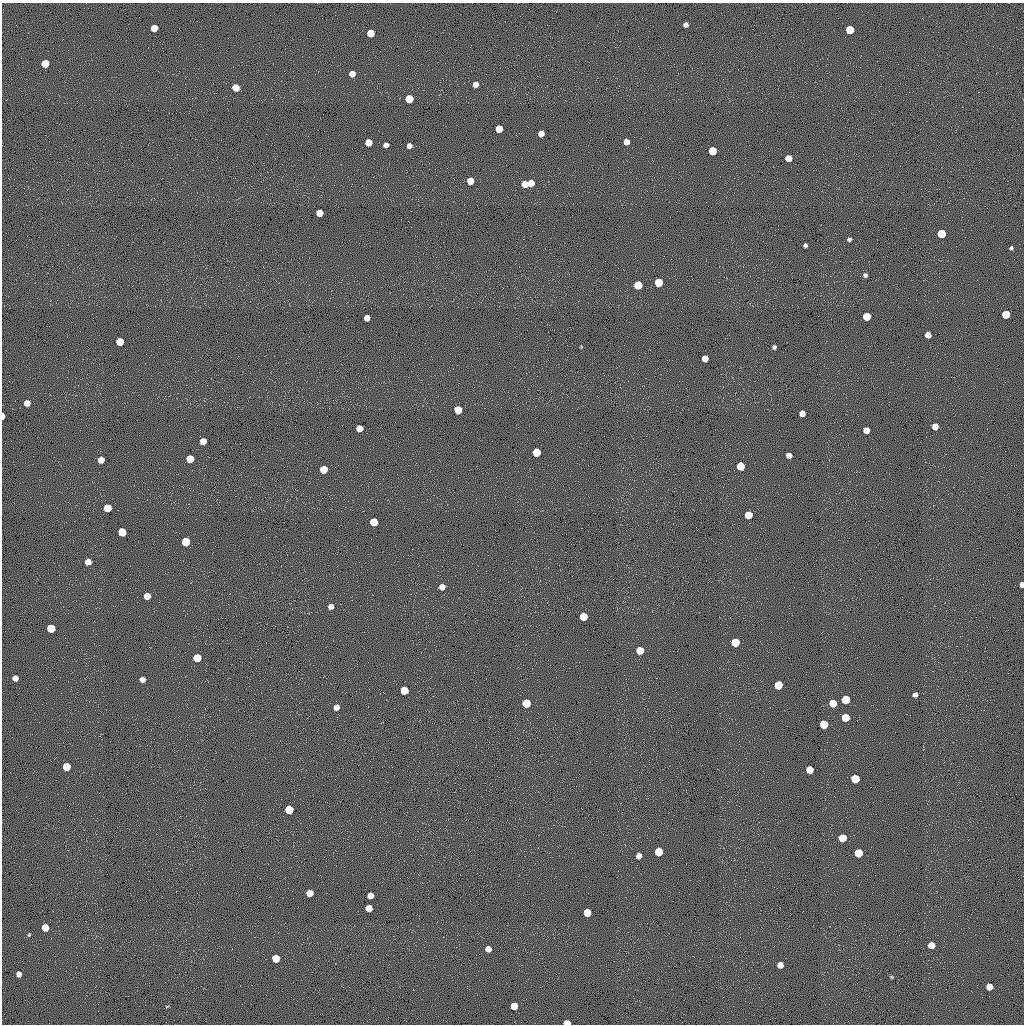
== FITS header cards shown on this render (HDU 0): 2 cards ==
NAXIS1  =                 1022 / length of data axis 1
NAXIS2  =                 1022 / length of data axis 2

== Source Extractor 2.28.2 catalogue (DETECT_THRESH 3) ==
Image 1022 x 1022 px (HDU 0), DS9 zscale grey, 1 PNG px = 1 image px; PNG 1026 x 1026 px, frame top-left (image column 1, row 1022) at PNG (2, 3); no overlay
Background 0.414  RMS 92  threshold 276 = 3 sigma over >= 5 px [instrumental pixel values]
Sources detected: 100; all 100 listed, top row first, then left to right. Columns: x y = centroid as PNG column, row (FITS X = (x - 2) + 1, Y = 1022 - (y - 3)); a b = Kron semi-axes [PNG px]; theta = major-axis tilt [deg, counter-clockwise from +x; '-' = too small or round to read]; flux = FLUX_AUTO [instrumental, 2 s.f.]
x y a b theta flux
686 25 5 4 - 25000
154 28 5 5 - 91000
850 30 5 5 - 190000
370 33 5 5 - 110000
45 63 5 5 - 120000
352 74 5 5 - 50000
475 84 5 5 - 36000
236 88 5 5 - 92000
409 99 6 5 - 160000
499 129 5 5 - 100000
541 133 5 5 - 41000
368 142 5 5 - 84000
626 142 5 5 - 41000
386 145 5 4 - 29000
409 146 5 4 - 31000
712 151 5 5 - 170000
788 158 5 5 - 66000
470 181 5 5 - 66000
531 183 5 5 - 66000
525 184 6 5 - 68000
319 213 5 5 - 80000
941 234 6 5 - 190000
849 239 4 3 - 14000
805 245 4 4 - 14000
1011 248 4 4 - 9900
865 275 4 4 - 14000
659 282 6 5 - 180000
638 285 6 5 - 160000
1006 314 6 5 - 180000
867 316 5 5 - 150000
367 318 5 5 - 46000
928 335 5 5 - 47000
120 342 5 5 - 140000
581 347 4 3 - 5000
774 347 4 4 - 14000
705 358 5 5 - 61000
27 403 5 5 - 49000
458 410 5 5 - 140000
802 413 5 5 - 46000
3 416 5 3 - 47000
935 426 5 5 - 56000
359 428 5 5 - 81000
866 430 5 5 - 52000
203 441 5 5 - 65000
536 452 6 5 - 170000
789 455 5 5 - 37000
190 459 5 5 - 130000
101 460 5 5 - 58000
740 466 6 5 - 160000
323 469 5 5 - 140000
107 508 6 5 - 160000
748 515 5 5 - 140000
374 522 5 5 - 180000
122 532 6 5 - 170000
186 542 6 5 - 190000
88 562 5 5 - 50000
1022 585 5 4 - 31000
442 587 5 5 - 38000
147 596 5 5 - 79000
331 606 5 5 - 33000
583 617 5 5 - 150000
51 628 6 5 - 190000
735 642 6 6 - 190000
640 650 5 5 - 140000
197 658 6 5 - 160000
15 678 5 5 - 43000
142 679 5 5 - 35000
778 685 6 5 - 160000
404 690 5 5 - 160000
915 695 5 4 - 23000
846 700 6 5 - 190000
526 703 6 6 - 200000
833 703 5 5 - 130000
336 707 5 5 - 42000
845 718 5 5 - 140000
824 724 6 5 - 180000
66 767 5 5 - 160000
810 770 5 5 - 120000
855 779 6 6 - 200000
289 809 6 5 - 180000
842 838 6 5 - 120000
659 852 6 5 - 190000
858 853 6 5 - 180000
639 856 5 5 - 35000
309 893 5 5 - 82000
370 896 5 5 - 53000
369 908 5 5 - 79000
587 913 5 5 - 140000
45 927 5 5 - 100000
29 935 5 4 - 6200
931 945 5 5 - 74000
488 949 5 5 - 57000
276 958 5 5 - 130000
780 965 5 5 - 53000
19 974 5 4 - 32000
892 977 5 4 - 6800
989 987 5 5 - 72000
167 1006 5 3 - 5500
514 1006 5 5 - 100000
567 1023 5 4 - 89000
At the frame edge (FLAGS 8, measured only in part): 3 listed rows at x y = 3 416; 1022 585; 567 1023